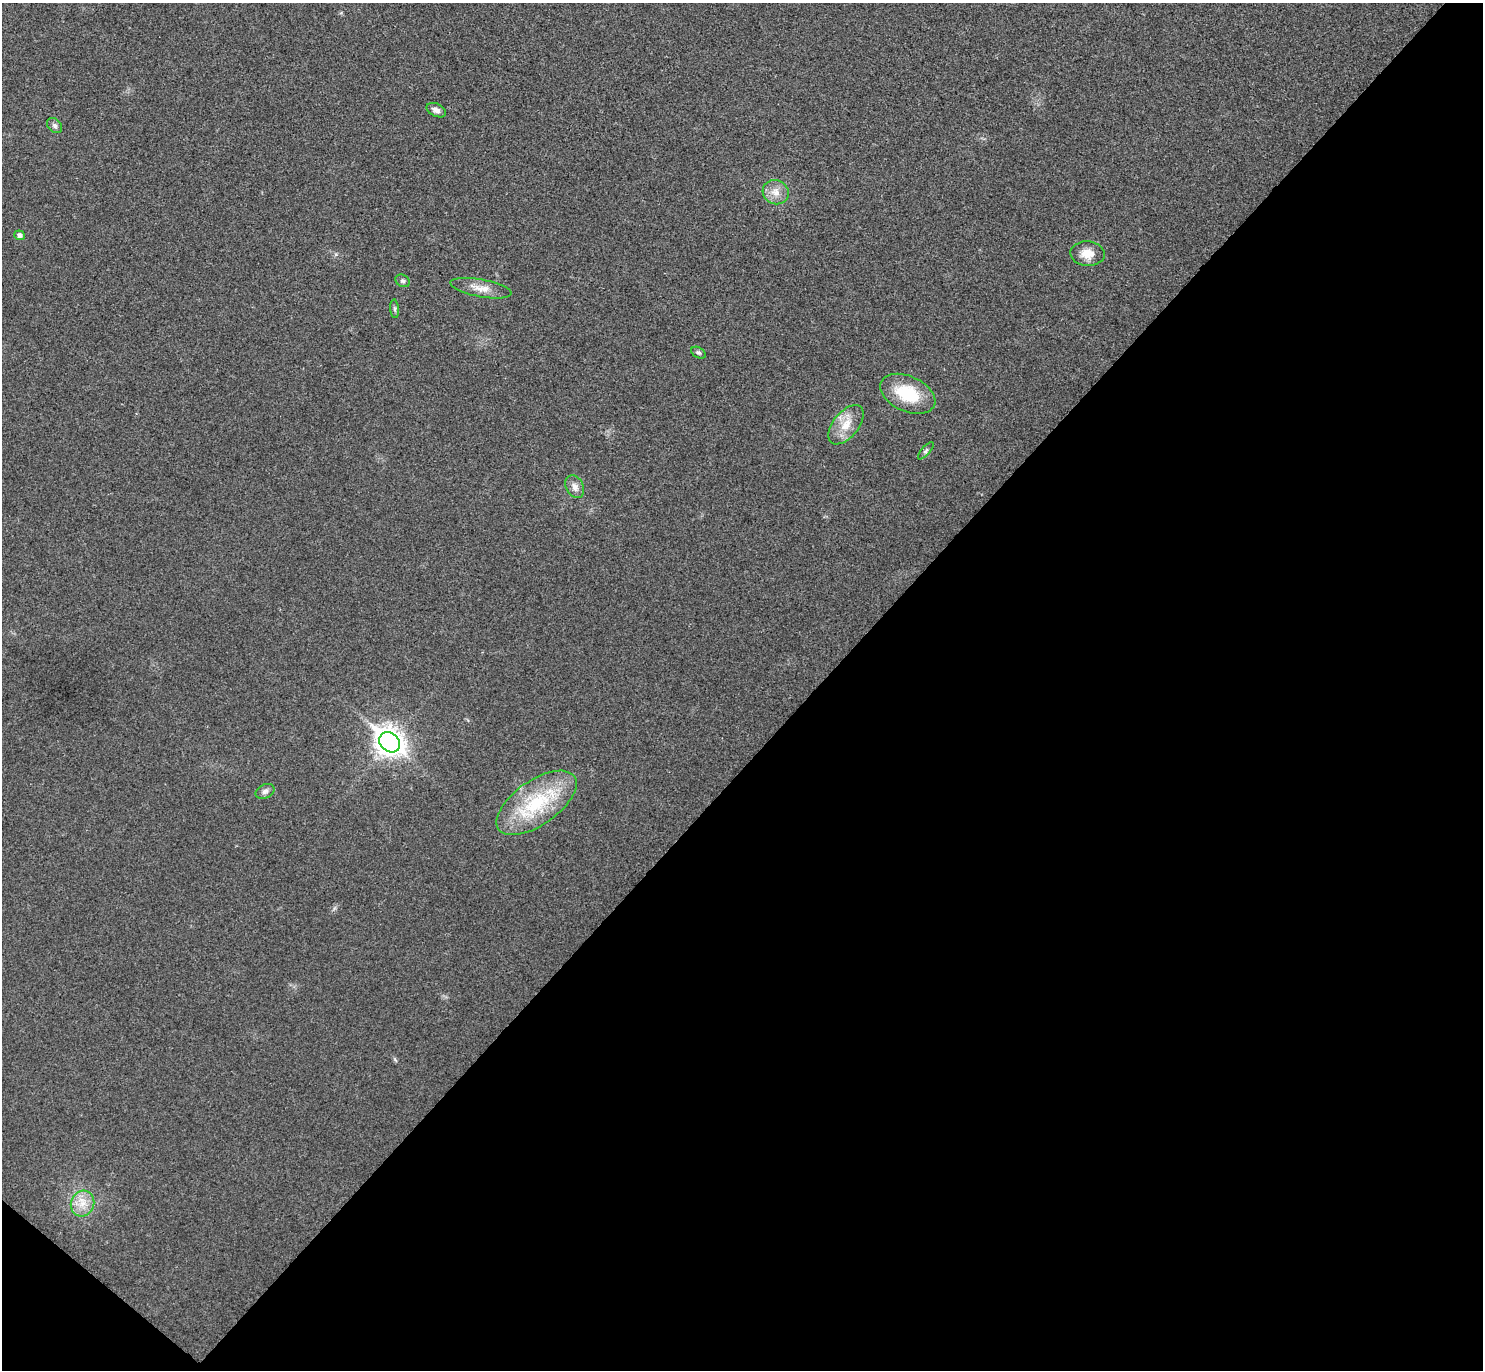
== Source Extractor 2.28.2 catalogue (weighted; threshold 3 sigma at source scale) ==
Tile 15 of 4 x 4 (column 3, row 4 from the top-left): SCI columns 3002-4482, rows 201-1568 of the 6006 x 6014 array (HDU 1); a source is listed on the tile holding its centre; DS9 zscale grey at full resolution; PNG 1485 x 1372 px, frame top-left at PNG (2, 3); each listed source drawn as its Kron ellipse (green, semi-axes under 4 px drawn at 4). Shown black and unused: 46% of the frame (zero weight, under 3 of 4 exposures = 6% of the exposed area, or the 3 px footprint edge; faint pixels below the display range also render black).
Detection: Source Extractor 2.28.2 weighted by HDU 2 'WHT'; one run over the whole footprint, this tile lists its part. Background 0.0286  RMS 0.0055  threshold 0.0246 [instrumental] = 3 sigma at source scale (4.5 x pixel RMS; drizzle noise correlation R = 1.50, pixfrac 1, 0.05/0.05 arcsec/px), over >= 5 px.
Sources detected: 17; all 17 listed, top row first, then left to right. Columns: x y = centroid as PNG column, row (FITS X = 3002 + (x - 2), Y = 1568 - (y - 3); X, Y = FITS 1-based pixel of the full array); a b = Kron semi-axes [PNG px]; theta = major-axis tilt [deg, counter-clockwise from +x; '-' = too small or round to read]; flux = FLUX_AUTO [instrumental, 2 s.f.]
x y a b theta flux
436 110 10 6 -25 2.5
55 125 8 6 -45 1.6
776 192 13 12 - 5.6
19 235 5 5 - 2.2
1087 254 17 12 -4 7.1
403 281 7 6 - 1.3
481 288 31 8 -10 6.9
395 309 9 4 -86 1.1
698 353 8 5 -29 1
908 394 29 17 -24 24
846 425 23 12 51 9.6
926 451 11 4 48 1.2
575 487 12 8 -63 3.4
390 742 11 9 -41 590
265 791 10 6 25 2
537 803 46 22 35 39
83 1204 13 11 65 7.1